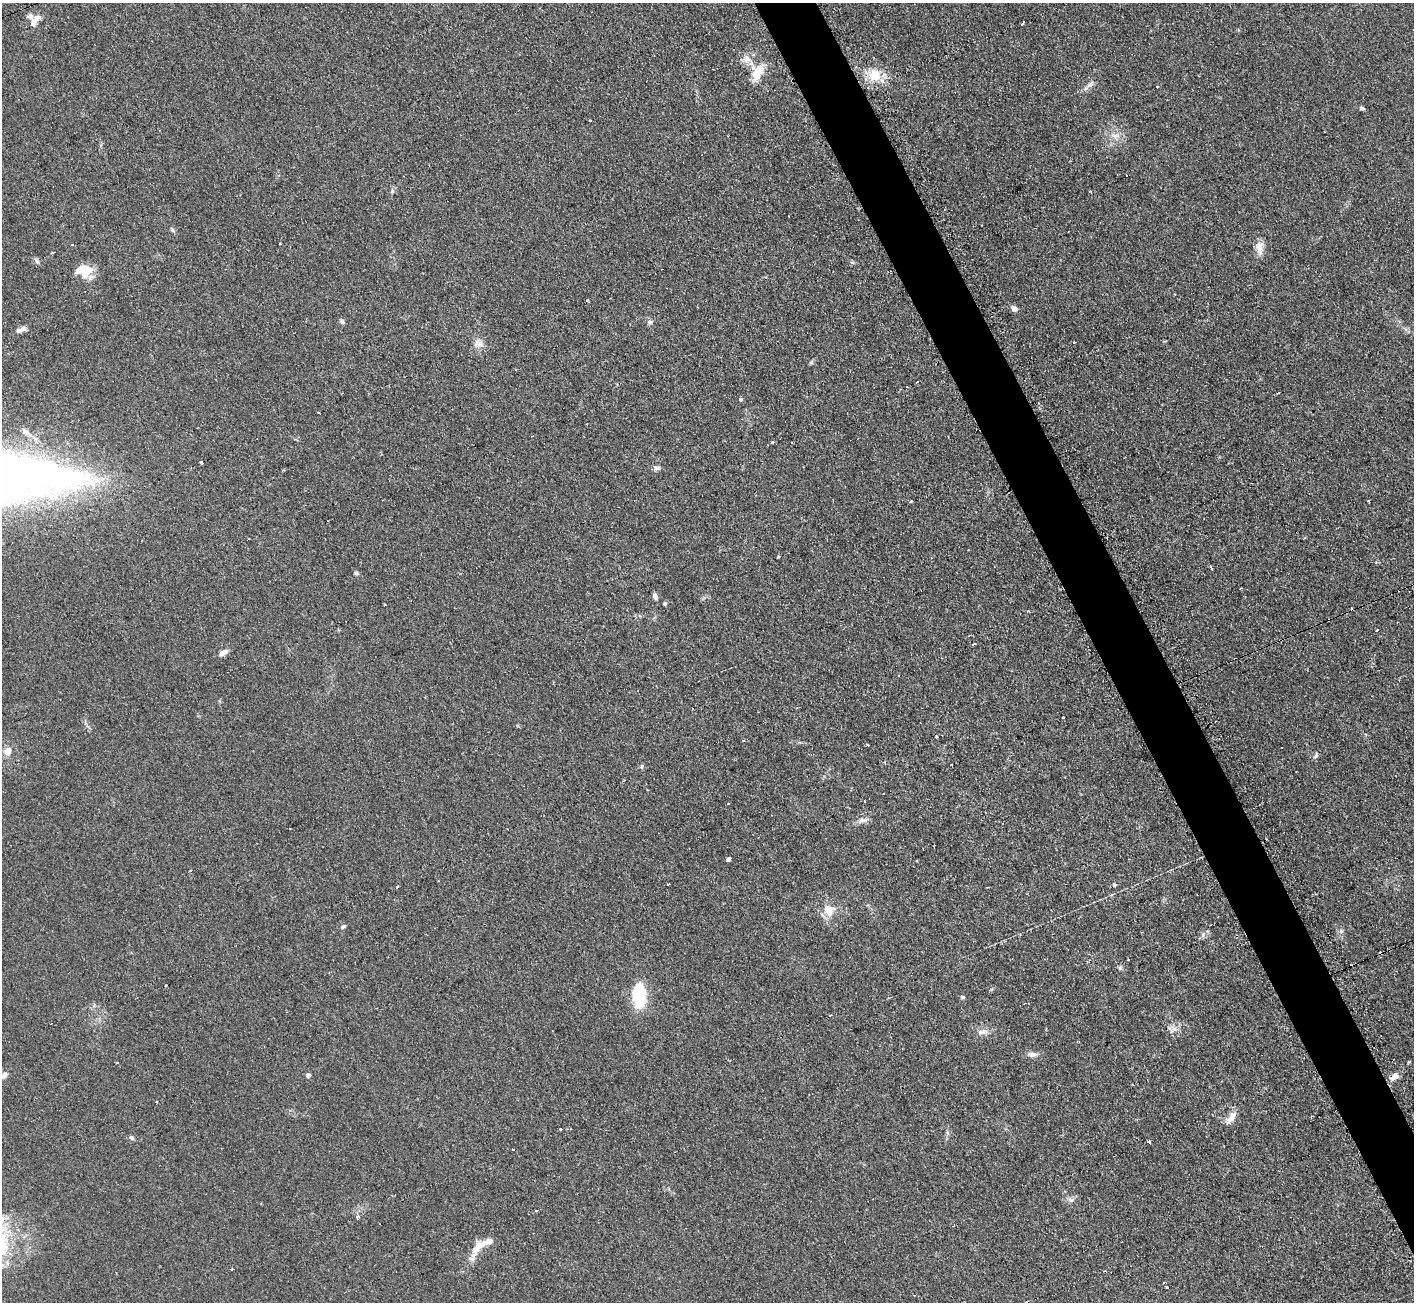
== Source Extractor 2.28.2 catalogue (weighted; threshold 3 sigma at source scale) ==
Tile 6 of 4 x 4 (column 2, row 2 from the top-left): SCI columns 1420-2831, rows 2755-4054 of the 5674 x 5646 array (HDU 1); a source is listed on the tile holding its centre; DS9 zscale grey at full resolution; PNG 1416 x 1304 px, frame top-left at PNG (2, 3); no overlay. Shown black and unused: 4% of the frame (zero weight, under 2 of 3 exposures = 2% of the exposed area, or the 3 px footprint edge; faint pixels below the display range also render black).
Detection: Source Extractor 2.28.2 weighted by HDU 2 'WHT'; one run over the whole footprint, this tile lists its part. Background 0.123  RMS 0.012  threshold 0.0526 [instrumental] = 3 sigma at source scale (4.5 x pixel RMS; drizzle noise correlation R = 1.50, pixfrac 1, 0.05/0.05 arcsec/px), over >= 5 px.
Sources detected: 101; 15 cosmic-ray / hot-pixel residue — not listed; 6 inside a brighter listed object's ellipse — not listed separately; the other 80 listed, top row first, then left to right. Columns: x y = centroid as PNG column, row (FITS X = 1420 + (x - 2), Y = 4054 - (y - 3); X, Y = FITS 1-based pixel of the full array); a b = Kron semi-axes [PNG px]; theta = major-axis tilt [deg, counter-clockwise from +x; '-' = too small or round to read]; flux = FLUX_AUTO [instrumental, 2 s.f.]
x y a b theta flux
33 23 10 8 77 6
1022 23 5 3 - 5.5
746 59 17 9 3 9.4
757 72 24 15 71 23
875 75 14 14 - 24
1089 85 10 5 21 3.8
1157 87 3 2 - 0.78
1362 108 7 4 -9 2.1
590 120 3 2 - 1.7
1115 135 11 4 0 5
1090 191 3 3 - 1.7
173 230 7 5 -24 2
72 245 3 2 - 1
1259 247 17 10 -86 11
52 253 3 3 - 3.1
37 262 5 5 - 2
82 269 27 12 3 19
587 300 3 2 - 2
1015 309 7 6 - 4.8
342 322 7 6 - 2.6
650 322 7 6 - 2.9
23 329 9 7 2 4.1
478 343 13 11 -6 8.6
1278 393 3 2 - 1.5
740 399 5 4 - 1.8
318 413 3 2 - 2.1
25 432 13 7 -42 6.8
772 442 3 3 - 3.8
202 462 3 3 - 3.6
656 468 9 6 -21 3.7
911 501 3 3 - 4.3
778 557 3 3 - 3.2
1211 567 4 3 - 8.8
356 573 7 5 -19 2.2
1241 588 2 2 - 0.92
655 596 7 5 -71 3.8
664 603 6 4 20 1.7
385 605 3 3 - 3.3
1028 611 3 2 - 2.9
1377 630 4 2 - 0.85
974 644 4 3 - 2.8
223 652 12 6 29 5.9
1063 718 3 3 - 3.8
936 736 3 3 - 1.4
867 745 3 2 - 2.2
7 752 7 6 - 14
1315 756 9 5 62 2.5
951 765 3 2 - 1.3
642 767 7 3 89 1.6
863 820 14 6 4 5.3
290 828 3 2 - 0.88
728 859 4 3 - 30
668 884 3 2 - 1.9
1114 885 3 3 - 10
397 887 3 3 - 2.6
828 910 16 13 -64 18
343 927 7 5 30 2.4
1341 931 6 5 - 2.6
1203 935 6 6 - 3.1
1128 960 2 2 - 1
166 985 3 2 - 2.5
639 995 23 11 -88 67
963 997 6 4 -26 1.7
830 1015 3 3 - 1.6
1173 1030 15 6 33 6.1
983 1032 9 8 - 5.7
1032 1054 12 6 -1 6
4 1075 10 6 50 4.3
308 1075 4 4 - 6.8
1394 1077 12 7 23 7.6
156 1102 3 2 - 1.3
1231 1118 21 8 53 10
560 1129 3 3 - 3.1
131 1138 6 5 - 2.6
1149 1141 3 3 - 4
1071 1200 7 6 - 3.2
536 1211 3 3 - 5.5
357 1216 4 4 - 3.2
477 1247 35 10 61 18
1167 1287 3 2 - 2.8
Overlapping masked pixels (flux is a lower limit): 1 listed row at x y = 1394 1077
Unlisted compact peaks at least as high as the median listed source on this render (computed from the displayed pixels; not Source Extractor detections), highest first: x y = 811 362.